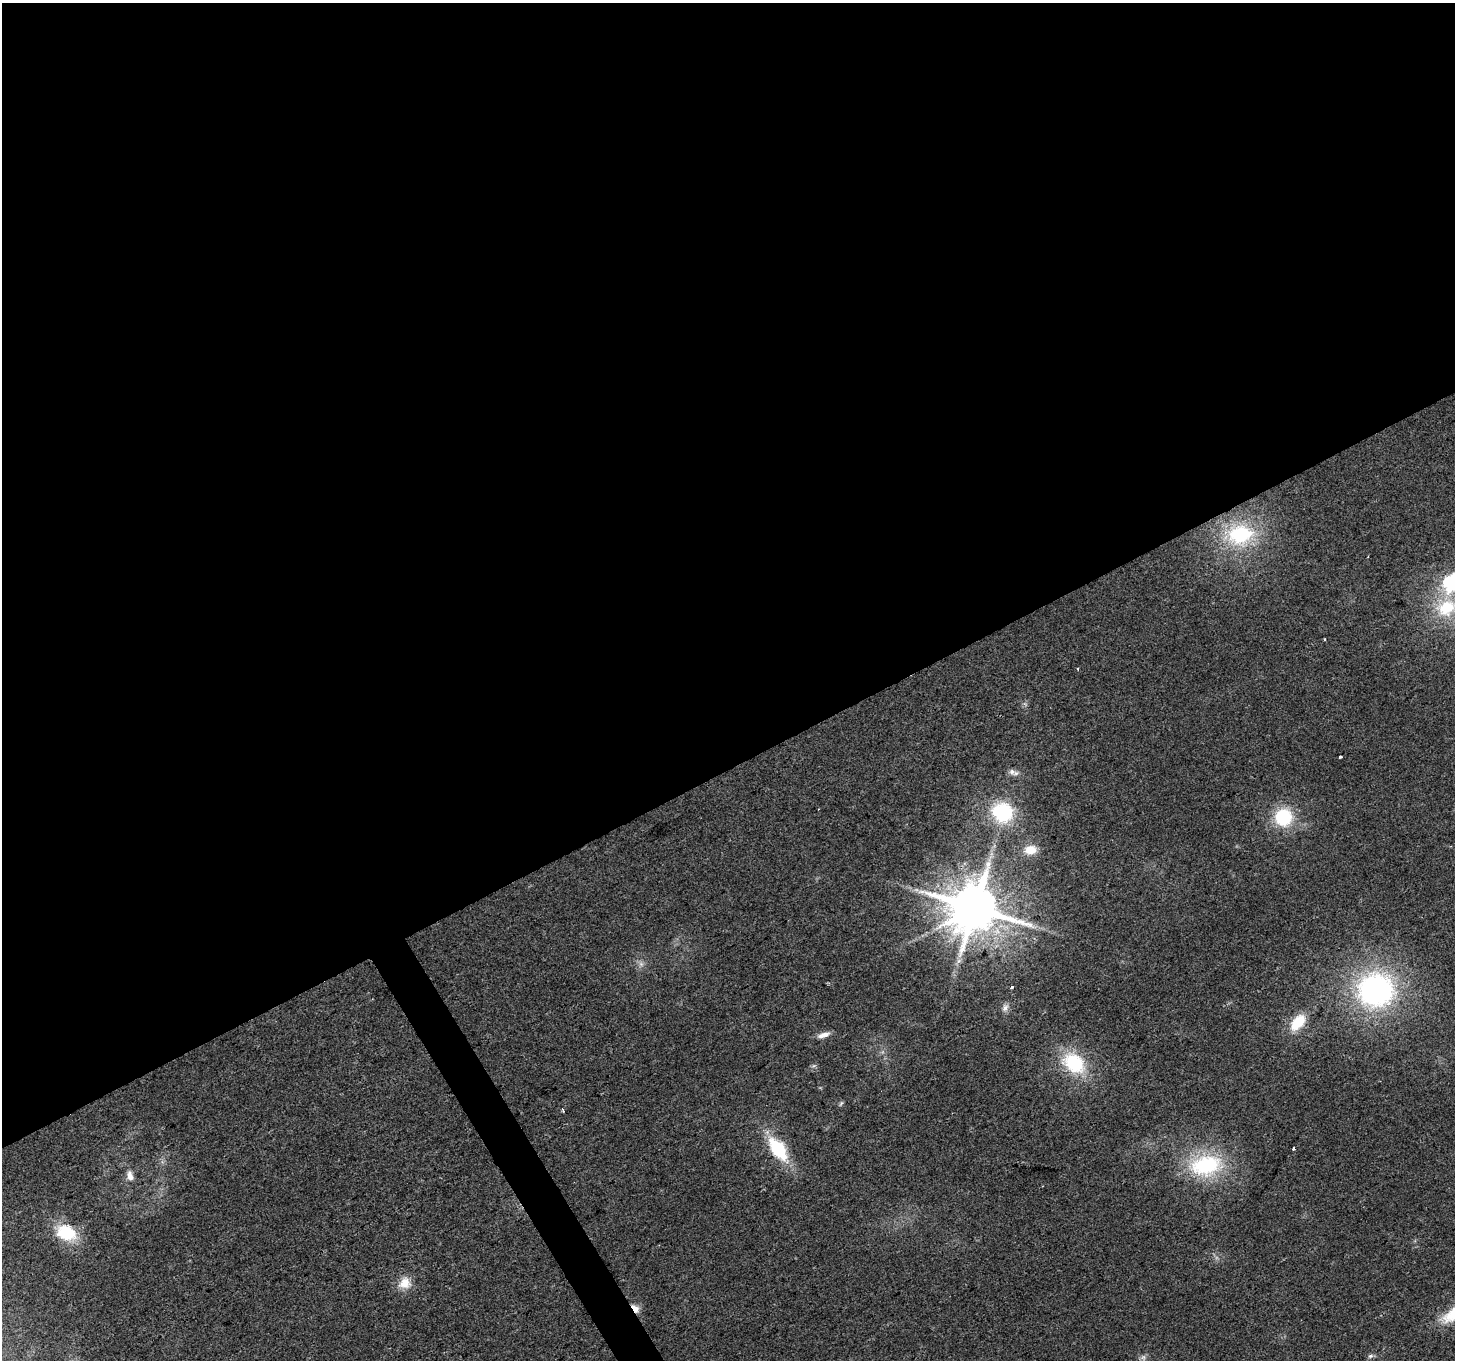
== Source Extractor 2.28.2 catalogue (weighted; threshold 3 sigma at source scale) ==
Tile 2 of 4 x 4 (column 2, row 1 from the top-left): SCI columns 1453-2905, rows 4181-5538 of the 5813 x 5705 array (HDU 1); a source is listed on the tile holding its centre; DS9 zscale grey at full resolution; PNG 1457 x 1362 px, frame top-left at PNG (2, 3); no overlay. Shown black and unused: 57% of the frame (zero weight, under 2 of 3 exposures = <1% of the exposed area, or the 3 px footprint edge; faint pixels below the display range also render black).
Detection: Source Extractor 2.28.2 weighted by HDU 2 'WHT'; one run over the whole footprint, this tile lists its part. Background 0.035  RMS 0.0064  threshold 0.0286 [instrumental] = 3 sigma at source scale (4.5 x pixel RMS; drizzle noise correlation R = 1.50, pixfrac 1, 0.0396/0.0396 arcsec/px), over >= 5 px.
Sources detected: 31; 2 cosmic-ray / hot-pixel residue — not listed; the other 29 listed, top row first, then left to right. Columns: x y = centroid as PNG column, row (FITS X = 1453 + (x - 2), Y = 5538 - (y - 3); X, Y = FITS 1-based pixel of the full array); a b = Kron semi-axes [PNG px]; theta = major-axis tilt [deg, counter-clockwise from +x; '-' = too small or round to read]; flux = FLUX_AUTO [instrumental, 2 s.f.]
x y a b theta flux
1240 534 30 23 8 51
1451 583 7 7 - 130
1446 608 27 21 27 32
1077 669 4 3 - 0.72
1340 757 4 3 - 1.7
1012 772 10 8 -38 3.1
1002 812 21 19 -19 48
1283 817 16 15 - 37
1030 850 15 11 9 9.1
975 908 15 13 10 4100
959 961 8 5 45 2.1
641 964 8 5 -45 2
1011 987 3 3 - 5.4
1376 990 36 33 2 150
1005 1008 10 8 61 2.7
1298 1022 16 10 48 22
823 1035 16 6 18 4.4
1074 1063 28 20 -43 38
841 1103 9 3 56 0.99
563 1110 4 3 - 1.5
778 1149 27 14 -54 35
1294 1149 3 3 - 5.4
1206 1165 34 22 11 59
130 1176 14 9 -74 4.7
66 1233 20 15 -23 29
405 1283 17 15 31 9.4
635 1308 12 6 -51 5.2
1370 1356 8 6 16 1.5
1143 1357 8 6 44 1.8
Overlapping masked pixels (flux is a lower limit): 1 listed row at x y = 635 1308
Isophote crosses this tile's border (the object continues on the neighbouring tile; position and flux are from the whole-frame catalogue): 2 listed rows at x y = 1451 583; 1446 608